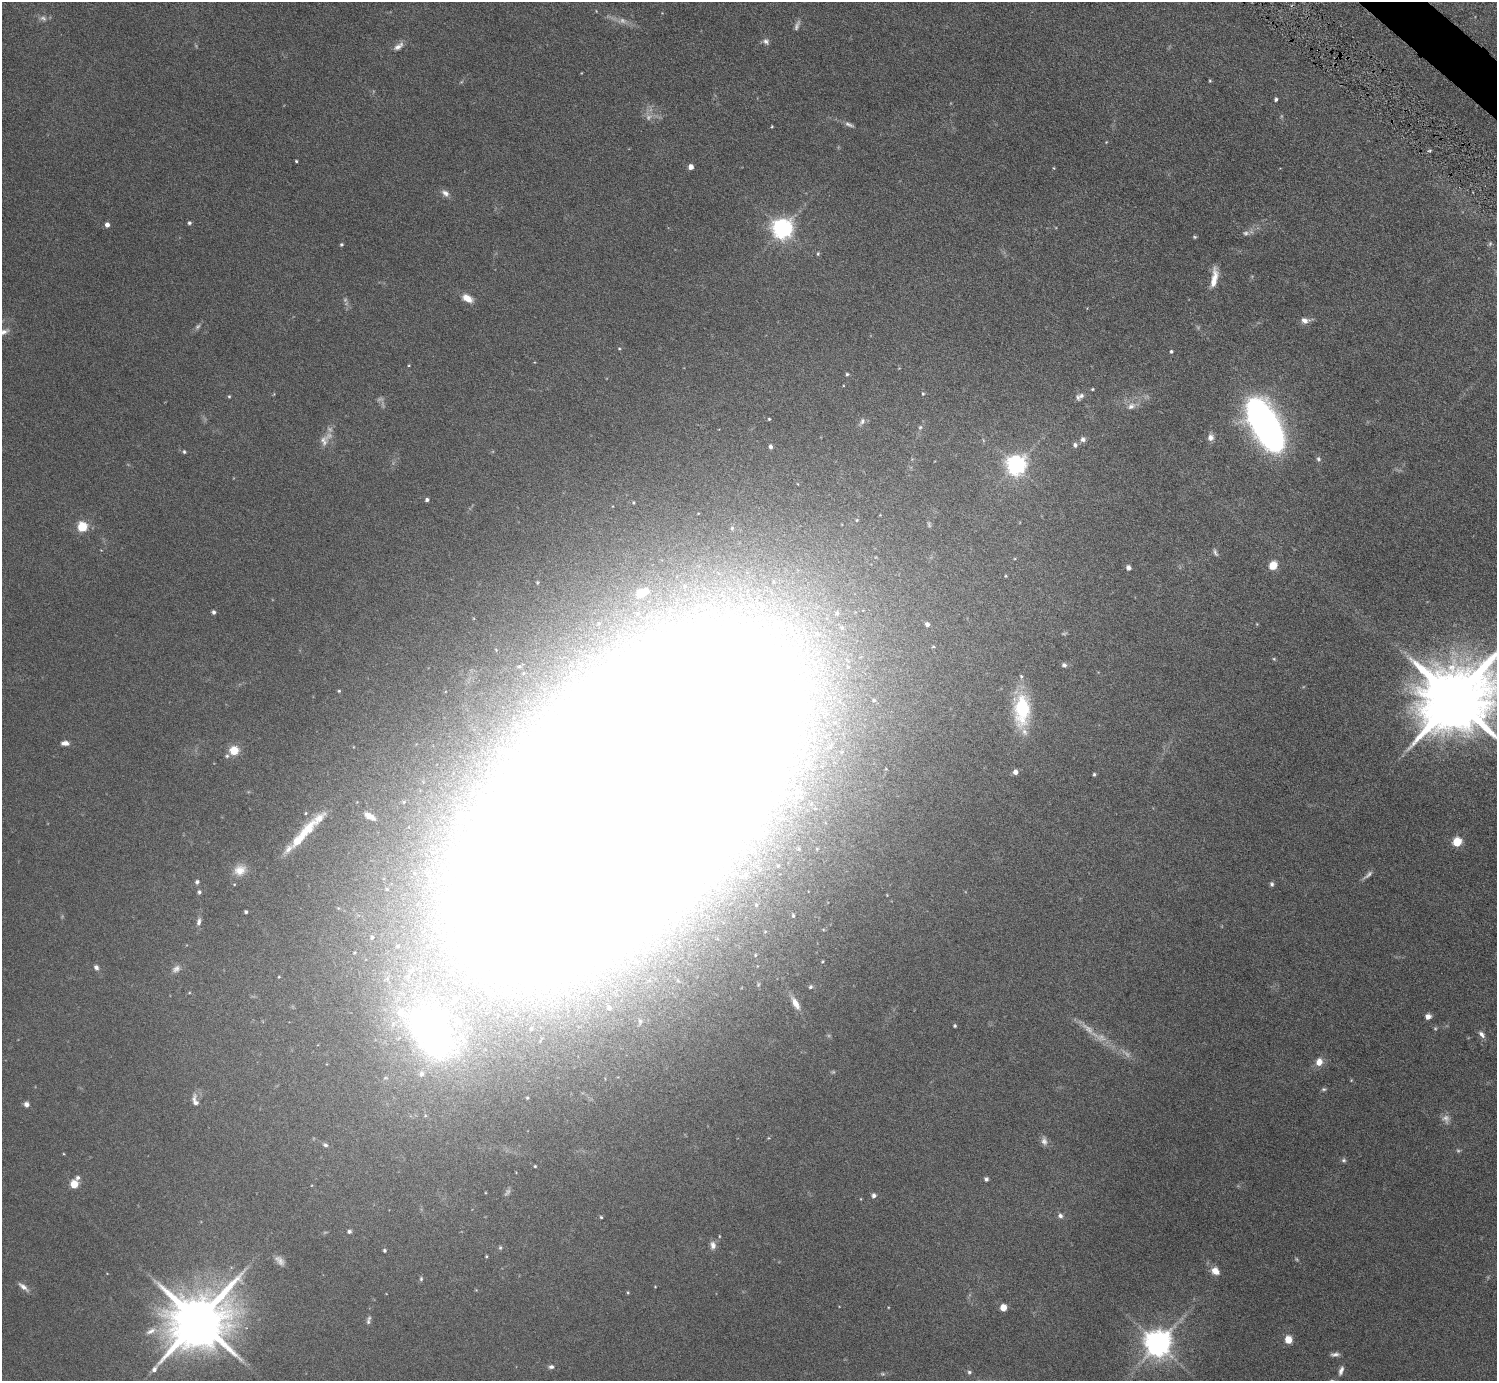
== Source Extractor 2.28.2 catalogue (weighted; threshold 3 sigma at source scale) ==
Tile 10 of 4 x 4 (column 2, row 3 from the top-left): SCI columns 1604-3098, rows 1742-3120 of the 6098 x 6100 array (HDU 1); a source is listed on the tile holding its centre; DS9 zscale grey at full resolution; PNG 1499 x 1383 px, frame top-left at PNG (2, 2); no overlay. Shown black and unused: <1% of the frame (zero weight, under 6 of 11 exposures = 5% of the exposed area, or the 3 px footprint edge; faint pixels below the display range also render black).
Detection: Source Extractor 2.28.2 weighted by HDU 2 'WHT'; one run over the whole footprint, this tile lists its part. Background 0.103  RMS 0.006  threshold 0.0246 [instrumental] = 3 sigma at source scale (4.09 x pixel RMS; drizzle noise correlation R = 1.36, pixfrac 0.8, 0.05/0.05 arcsec/px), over >= 5 px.
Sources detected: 173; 19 too faint to see at this stretch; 13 inside a brighter object's white glare — not listed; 7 inside a brighter listed object's ellipse — not listed separately; the other 134 listed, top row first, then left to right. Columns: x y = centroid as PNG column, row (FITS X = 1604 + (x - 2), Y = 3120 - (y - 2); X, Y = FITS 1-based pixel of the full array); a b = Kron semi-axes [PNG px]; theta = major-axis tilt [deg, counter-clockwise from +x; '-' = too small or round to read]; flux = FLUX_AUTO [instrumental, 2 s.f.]
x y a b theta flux
43 18 10 7 -16 2.1
766 41 9 7 -36 1.9
398 46 15 7 37 3.1
1210 81 4 4 - 0.56
1276 99 4 4 - 1.2
849 124 14 5 -24 1.9
772 126 3 3 - 0.48
1106 142 3 3 - 0.39
1429 151 6 3 18 0.66
296 161 3 3 - 0.62
691 167 4 4 - 4
1054 168 5 3 - 0.44
445 193 12 7 -36 2.7
189 223 4 4 - 0.98
107 225 4 4 - 2.8
782 229 7 7 - 350
1195 237 5 4 - 0.72
341 244 4 4 - 0.67
818 254 5 4 - 0.69
1214 278 26 7 80 7.6
467 298 12 7 -29 5.8
1305 320 12 8 -4 3
4 332 15 7 22 3.2
619 348 5 3 - 0.48
1171 351 4 4 - 0.78
847 374 5 4 - 0.78
1092 389 4 3 - 0.62
923 394 6 5 - 0.71
229 396 4 4 - 0.57
1081 396 11 8 45 2.8
1131 406 13 9 33 3.9
769 419 3 3 - 0.56
862 421 11 7 59 1.9
1265 426 50 22 -62 210
920 427 6 5 - 0.97
1211 437 8 7 - 3
1083 439 8 7 - 2.1
324 441 17 11 80 4.9
1075 445 7 6 - 1.7
770 447 5 4 - 1.7
184 452 5 3 - 0.72
1318 459 6 6 - 1
1016 465 7 7 - 310
427 500 4 4 - 1.3
857 520 5 4 - 0.62
82 527 5 5 - 39
732 528 5 5 - 0.87
1215 552 11 4 -66 1.3
1273 565 10 8 42 6.1
1128 567 6 5 - 1.7
685 586 5 5 - 0.9
640 594 5 5 - 19
214 612 4 4 - 1.5
707 613 8 8 - 2.6
837 613 8 7 - 1.7
927 624 4 4 - 1.9
842 628 7 6 - 1.6
817 634 9 7 -28 2.8
1274 659 5 4 - 0.6
1064 665 7 6 - 1.4
519 666 6 4 1 0.8
1021 676 6 5 - 0.9
339 691 4 4 - 0.61
1454 699 20 16 35 7200
1022 709 33 16 88 38
65 743 9 5 0 2.6
234 750 5 5 - 29
227 756 6 6 - 1.1
1015 772 5 5 - 3
1094 774 5 4 - 0.77
628 796 192 87 47 12000
306 813 4 3 - 0.59
370 816 14 6 -31 4
300 838 37 12 52 14
1457 842 5 5 - 27
799 849 5 3 - 0.58
240 870 16 14 27 6.7
746 875 7 6 - 1.9
1368 875 16 5 39 2
197 882 5 5 - 1.2
1272 884 6 5 - 1.1
717 889 9 7 -46 2
199 892 5 4 - 1.1
246 912 3 3 - 0.91
793 916 6 4 -64 0.66
199 922 9 5 77 1.9
372 937 4 4 - 0.94
96 967 7 6 - 1.6
176 969 13 9 36 2.8
279 977 4 3 - 0.47
810 987 5 5 - 0.97
795 1003 20 8 -61 5.2
609 1008 5 4 - 1.5
1428 1016 6 6 - 2.7
955 1026 4 3 - 0.69
431 1031 100 65 -51 220
1482 1034 11 6 -47 2.2
1319 1062 9 7 74 4.9
195 1100 17 8 -78 3.4
26 1104 6 5 - 2.1
1446 1119 13 10 -61 3.2
1044 1141 11 8 -79 2.3
325 1145 8 6 -20 1.3
1344 1160 6 6 - 1.1
535 1166 3 3 - 0.55
78 1178 6 5 - 1.5
986 1179 5 4 - 1.3
74 1184 5 5 - 22
874 1195 5 5 - 1.7
1060 1216 7 6 - 1.7
601 1217 4 4 - 0.63
349 1231 5 4 - 1.1
719 1236 5 3 - 0.41
713 1245 11 7 -85 2.8
500 1248 6 4 -70 0.74
384 1250 4 4 - 0.87
486 1256 3 3 - 0.55
1215 1271 10 8 -34 5.2
421 1279 6 5 - 0.84
23 1287 16 5 -39 2.8
655 1287 4 3 - 0.38
476 1290 4 4 - 0.41
628 1292 5 4 - 0.57
1003 1307 5 5 - 9.7
198 1320 17 14 37 4300
368 1320 13 5 76 1.7
151 1331 18 7 24 4.3
1288 1340 5 5 - 15
1158 1344 8 8 - 740
1335 1354 10 5 4 1.8
551 1367 7 5 2 1.4
1341 1371 13 5 71 2.3
969 1372 5 5 - 0.98
882 1374 7 5 -19 0.81
Isophote crosses this tile's border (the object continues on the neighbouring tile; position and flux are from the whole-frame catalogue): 2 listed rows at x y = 4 332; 1454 699